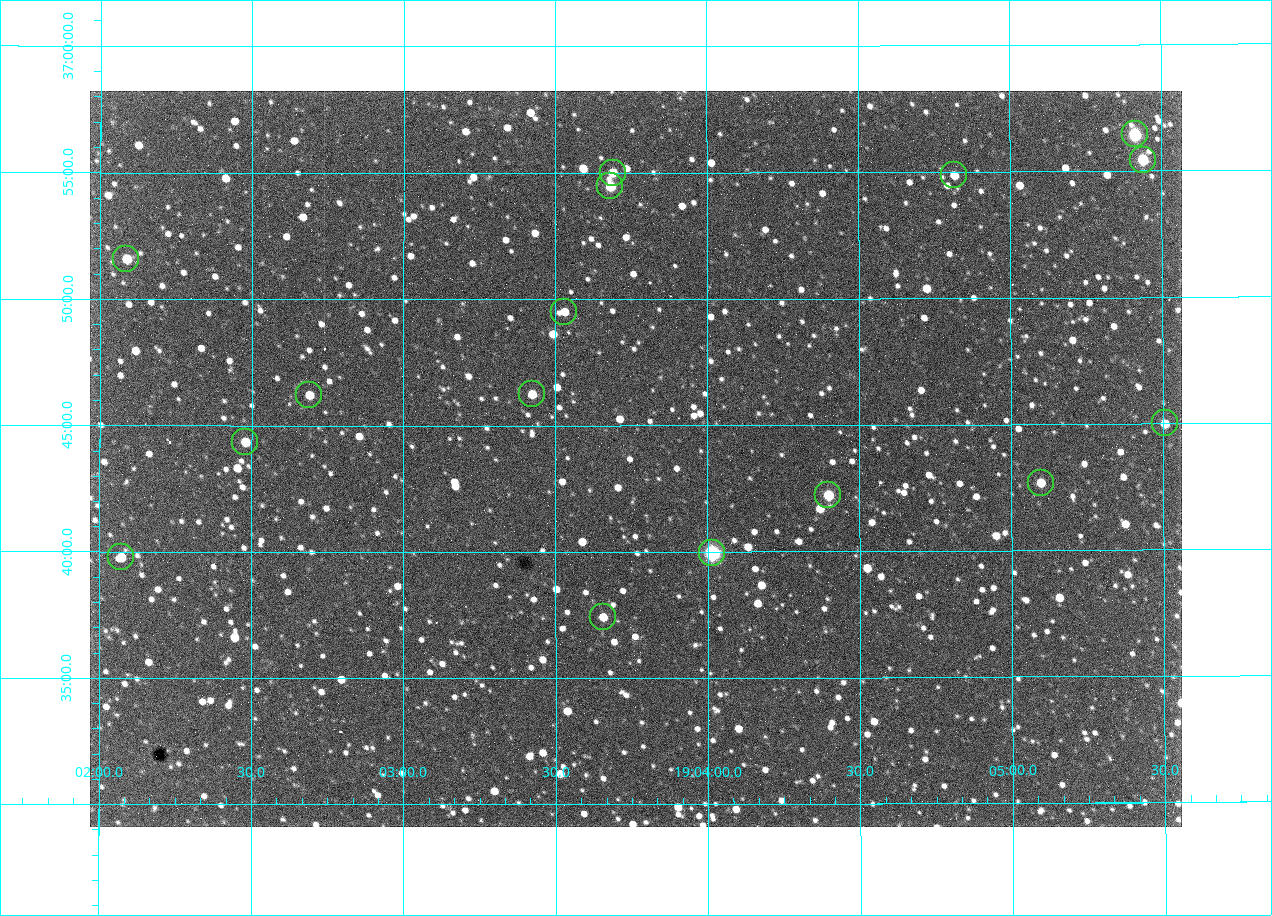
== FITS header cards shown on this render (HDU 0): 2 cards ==
NAXIS1  =                 1092 /fastest changing axis
NAXIS2  =                  736 /next to fastest changing axis

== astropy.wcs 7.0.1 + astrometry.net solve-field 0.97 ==
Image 1092 x 736 px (HDU 0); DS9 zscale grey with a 90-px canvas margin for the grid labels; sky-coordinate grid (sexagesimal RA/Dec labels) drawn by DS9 from the SOLVED WCS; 16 Tycho-2 reference stars matched to detected sources circled (green)
Header WCS: none
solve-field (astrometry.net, Tycho-2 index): SOLVED blind (the file carries no WCS)
Solved WCS: RA---TAN-SIP/DEC--TAN-SIP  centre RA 19:03:46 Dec +36:44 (285.94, +36.73 deg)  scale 2.37 arcsec/px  FOV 43.2' x 29.1'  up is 0 deg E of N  parity flipped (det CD > 0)
(file carries no celestial WCS; the grid is the blind solution)
Tycho-2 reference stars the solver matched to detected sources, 16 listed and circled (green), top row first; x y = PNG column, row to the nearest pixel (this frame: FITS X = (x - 90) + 1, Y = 736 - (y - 91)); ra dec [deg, ICRS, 3 dp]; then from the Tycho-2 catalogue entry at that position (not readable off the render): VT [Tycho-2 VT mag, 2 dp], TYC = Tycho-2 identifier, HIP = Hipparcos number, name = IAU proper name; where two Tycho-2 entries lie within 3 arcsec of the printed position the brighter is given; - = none
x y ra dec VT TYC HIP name
1135 134 286.353 +36.941 8.32 2652-644-1 93748 -
1143 160 286.360 +36.924 9.83 2652-14-1 - -
613 173 285.922 +36.917 10.48 2652-1249-1 - -
954 175 286.204 +36.915 10.94 2652-350-1 - -
610 186 285.920 +36.908 9.57 2652-218-1 - -
126 259 285.522 +36.860 10.88 2651-1921-1 - -
564 312 285.882 +36.825 10.95 2652-329-1 - -
532 394 285.856 +36.771 11.11 2652-1253-1 - -
309 395 285.672 +36.770 11.14 2651-2527-1 - -
1165 423 286.377 +36.750 10.72 2652-110-1 - -
245 442 285.620 +36.739 11.03 2651-1906-1 - -
1041 483 286.274 +36.711 10.88 2652-1070-1 - -
828 495 286.100 +36.704 10.14 2652-1649-1 - -
712 553 286.004 +36.666 8.52 2652-1368-1 - -
121 557 285.518 +36.663 10.71 2651-2245-1 - -
603 617 285.914 +36.624 11.11 2652-845-1 - -